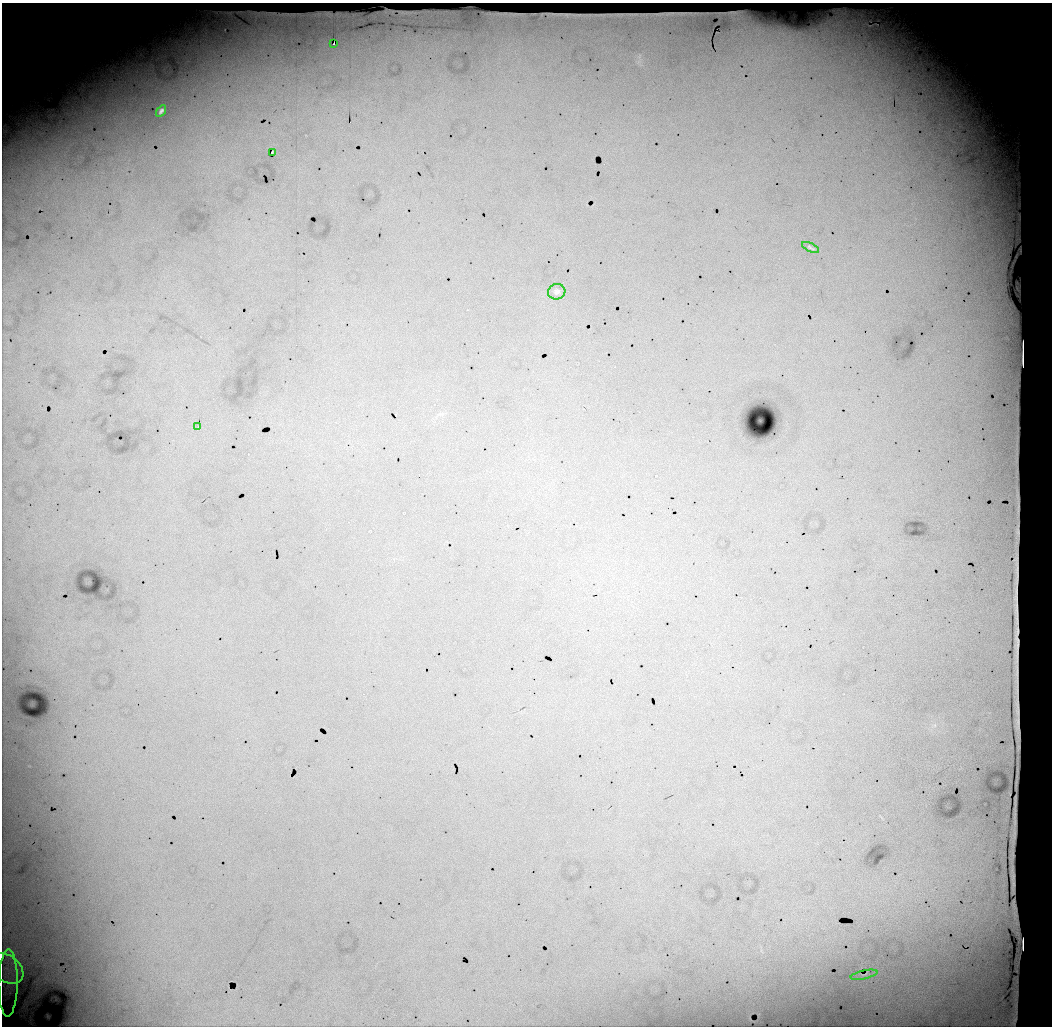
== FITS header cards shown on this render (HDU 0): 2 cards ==
NAXIS1  =                 1050 / length of data axis 1
NAXIS2  =                 1024 / length of data axis 2

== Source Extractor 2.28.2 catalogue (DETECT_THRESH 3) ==
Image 1050 x 1024 px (HDU 0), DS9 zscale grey, 1 PNG px = 1 image px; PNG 1054 x 1028 px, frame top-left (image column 1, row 1024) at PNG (2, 3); each listed source drawn as its Kron ellipse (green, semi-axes under 4 px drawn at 4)
Background 7640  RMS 32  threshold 97.4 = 3 sigma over >= 5 px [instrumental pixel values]
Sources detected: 12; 3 with non-positive FLUX_AUTO (blend fragments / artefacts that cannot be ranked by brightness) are neither listed nor drawn; the other 9 listed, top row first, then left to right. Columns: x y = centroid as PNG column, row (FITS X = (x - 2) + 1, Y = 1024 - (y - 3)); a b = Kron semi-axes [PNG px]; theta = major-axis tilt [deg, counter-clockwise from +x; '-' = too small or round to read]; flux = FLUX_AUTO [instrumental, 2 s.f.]
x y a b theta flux
334 44 3 2 - 3700
161 111 6 4 56 7900
273 152 3 2 - 3100
811 248 9 3 -26 3800
557 292 9 8 - 7500
198 427 2 2 - 890
6 968 19 13 -36 31000
864 975 13 3 12 760
8 983 33 9 89 28000
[3 non-positive-flux detections neither listed nor drawn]